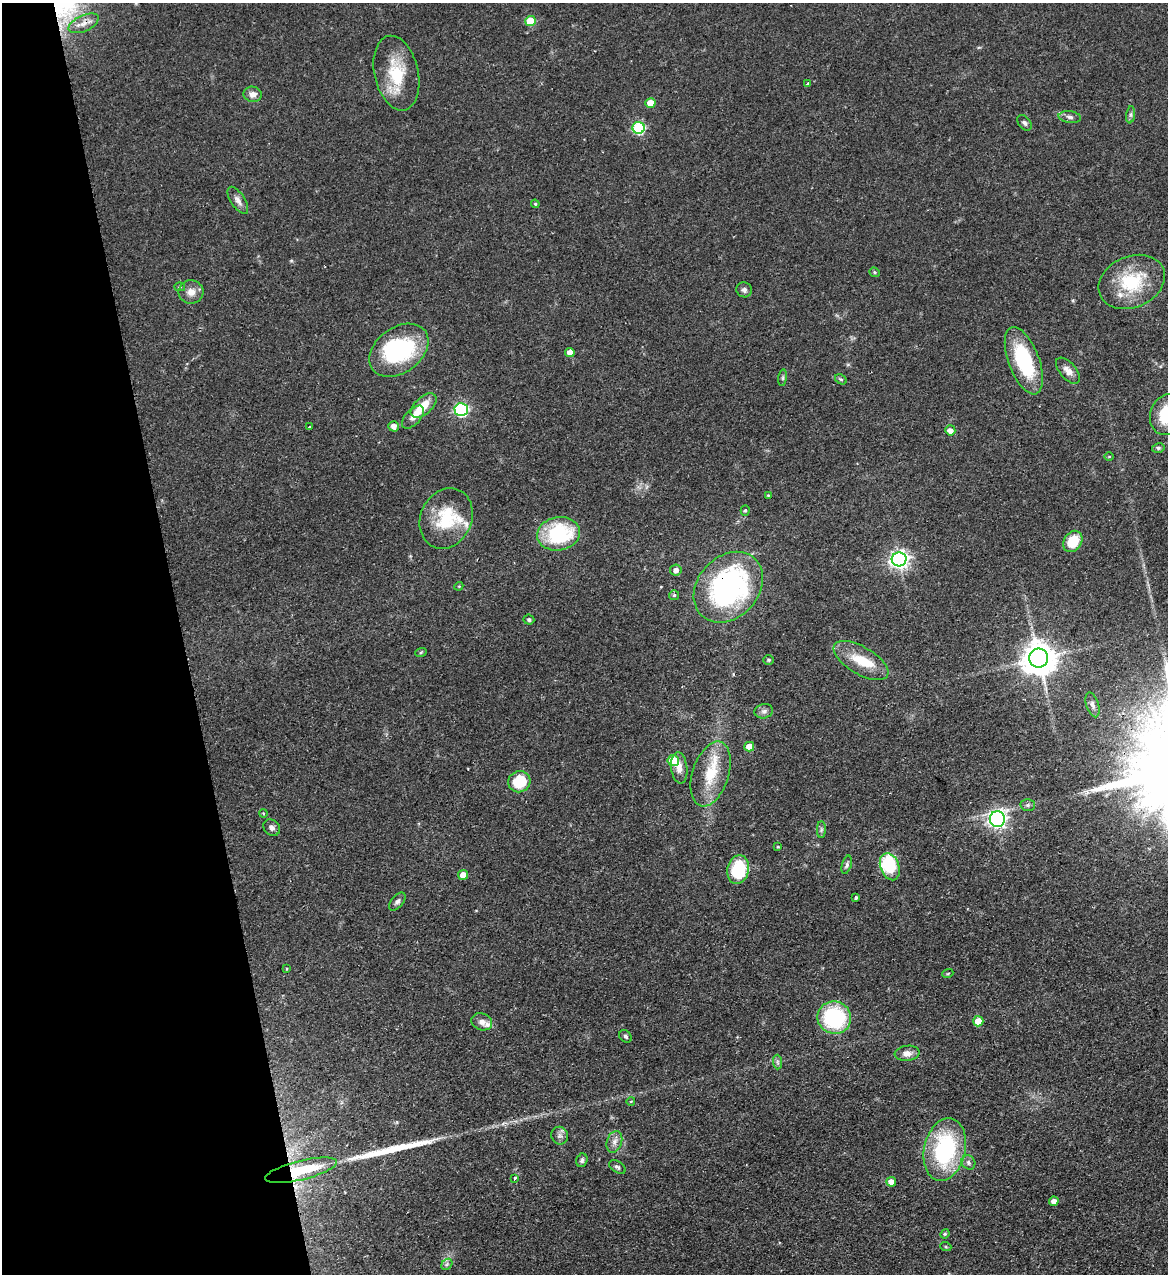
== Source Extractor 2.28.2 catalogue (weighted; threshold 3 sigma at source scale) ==
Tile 5 of 4 x 4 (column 1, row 2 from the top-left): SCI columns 164-1329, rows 2603-3874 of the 5107 x 5203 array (HDU 1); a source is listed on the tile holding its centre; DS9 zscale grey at full resolution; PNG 1170 x 1276 px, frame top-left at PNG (2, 3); each listed source drawn as its Kron ellipse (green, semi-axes under 4 px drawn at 4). Shown black and unused: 16% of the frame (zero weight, under 2 of 3 exposures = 3% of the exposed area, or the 3 px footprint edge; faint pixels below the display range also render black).
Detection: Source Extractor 2.28.2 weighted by HDU 2 'WHT'; one run over the whole footprint, this tile lists its part. Background 0.0555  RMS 0.005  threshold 0.0226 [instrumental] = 3 sigma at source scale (4.5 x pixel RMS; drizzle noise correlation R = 1.50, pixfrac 1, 0.05/0.05 arcsec/px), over >= 5 px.
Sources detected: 96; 1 inside a brighter object's white glare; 1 long thin detection or spike segment (spike, bleed or trail) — neither listed nor drawn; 6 inside a brighter listed object's ellipse — not listed separately; the other 88 listed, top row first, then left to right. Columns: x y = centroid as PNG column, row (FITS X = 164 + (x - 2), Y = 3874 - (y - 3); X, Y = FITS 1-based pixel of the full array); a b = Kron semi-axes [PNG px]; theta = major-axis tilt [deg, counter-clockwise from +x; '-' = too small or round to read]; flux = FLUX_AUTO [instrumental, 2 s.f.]
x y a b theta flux
530 21 5 5 - 13
84 23 16 8 24 4.3
396 73 38 22 -78 22
808 84 3 3 - 2.2
253 94 9 7 -9 3
650 103 5 5 - 8
1131 115 9 4 82 0.98
1070 117 11 5 -6 1.7
1025 123 9 6 -48 1.3
639 128 6 6 - 51
238 200 15 7 -57 2.6
535 204 4 4 - 0.56
875 272 5 4 - 0.73
1132 282 34 25 23 27
180 287 5 4 - 0.76
744 290 8 7 - 1.5
191 292 12 11 - 4.2
399 350 33 22 36 50
570 353 5 4 - 3.8
1024 361 35 15 -69 34
1068 371 15 8 -49 3.4
783 378 8 4 82 0.91
841 379 6 4 -29 0.75
424 406 15 8 42 8.9
461 410 6 6 - 78
1167 415 21 16 70 21
413 417 14 7 47 3
394 426 5 5 - 3
309 427 3 2 - 0.36
950 430 5 5 - 2.9
1158 448 6 5 - 0.79
1109 456 5 3 - 0.39
768 495 3 3 - 0.45
745 510 5 4 - 0.82
446 518 31 25 66 23
558 534 21 16 10 38
1073 541 11 8 58 12
899 559 7 7 - 210
676 570 6 5 - 2.3
459 586 4 3 - 0.42
728 587 39 30 47 110
674 595 5 5 - 0.82
529 620 5 5 - 0.92
421 652 6 3 20 0.55
1039 658 9 9 - 990
769 660 5 4 - 0.64
861 661 31 13 -31 13
1092 705 13 6 -73 1.9
764 711 9 7 11 1.7
749 747 5 5 - 6.7
673 760 5 5 - 15
679 768 16 8 -84 4.4
711 774 33 18 72 18
519 782 11 10 - 15
1028 805 7 6 - 1.1
263 813 4 3 - 0.45
997 819 8 7 - 190
272 828 9 7 -45 2.1
821 830 8 4 89 1.1
778 846 4 2 - 0.47
847 865 9 4 74 1.1
890 867 14 9 -70 27
738 870 14 11 78 23
463 875 5 5 - 4.2
856 898 4 3 - 1.1
397 902 11 6 48 1.6
287 969 4 2 - 0.37
948 973 5 3 - 0.47
834 1018 17 16 - 44
978 1021 5 5 - 7.2
482 1022 10 8 -19 2.8
625 1036 7 5 -45 1.1
907 1053 12 7 6 3.2
777 1062 7 4 -89 0.96
631 1101 4 3 - 0.35
560 1136 9 8 - 1.9
614 1142 11 7 71 2.7
945 1150 32 20 77 54
582 1160 7 5 72 1.1
968 1162 7 6 - 1.5
617 1167 9 5 -33 1.1
301 1170 37 9 14 29
515 1178 4 3 - 0.85
891 1182 5 5 - 3.7
1054 1201 4 4 - 2.9
945 1234 5 4 - 0.62
946 1247 5 3 - 0.49
447 1264 6 4 47 1.1
Overlapping masked pixels (flux is a lower limit): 4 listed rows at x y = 84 23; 728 587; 1039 658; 301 1170
Isophote crosses this tile's border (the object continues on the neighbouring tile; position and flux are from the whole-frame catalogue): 1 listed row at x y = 1167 415